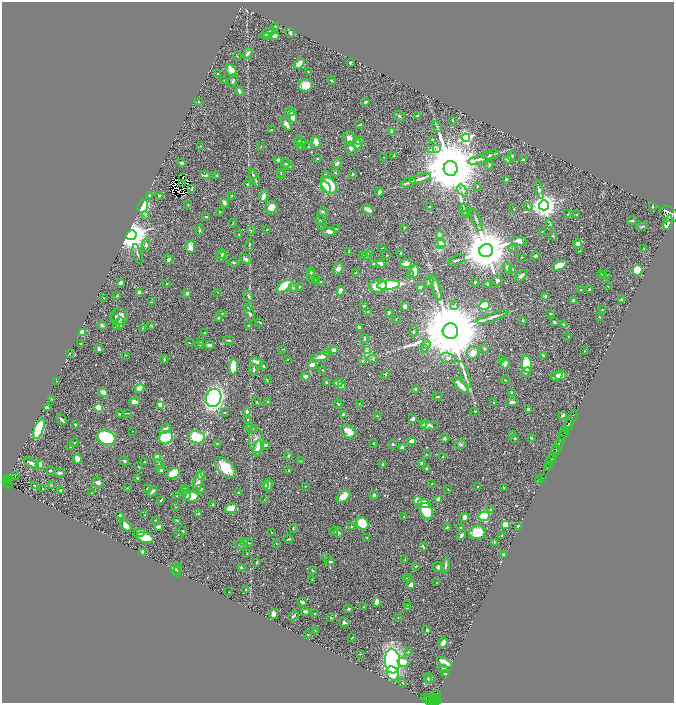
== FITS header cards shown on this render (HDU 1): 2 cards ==
NAXIS1  =                 1344
NAXIS2  =                 1402

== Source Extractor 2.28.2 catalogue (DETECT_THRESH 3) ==
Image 1344 x 1402 px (HDU 1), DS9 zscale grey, zoomed out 1/2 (1 PNG px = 2 x 2 image px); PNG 676 x 705 px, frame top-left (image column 1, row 1402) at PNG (2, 2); each listed source drawn as its Kron ellipse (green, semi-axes under 4 px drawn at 4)
Background 0.634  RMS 0.014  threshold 0.0419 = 3 sigma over >= 5 px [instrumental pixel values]
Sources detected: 593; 28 cannot appear on this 1/2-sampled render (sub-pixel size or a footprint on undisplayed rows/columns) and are neither listed nor drawn; of the other 565, the 500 brightest by FLUX_AUTO listed and drawn (65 fainter detections omitted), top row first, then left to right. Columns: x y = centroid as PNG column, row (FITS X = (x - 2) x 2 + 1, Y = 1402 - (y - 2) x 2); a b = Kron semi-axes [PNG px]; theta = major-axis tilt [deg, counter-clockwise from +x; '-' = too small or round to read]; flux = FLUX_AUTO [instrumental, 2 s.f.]
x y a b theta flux
275 26 3 2 - 1.4
268 33 8 3 26 11
290 33 5 4 - 5.7
274 36 5 3 - 17
267 37 4 3 - 2.4
248 53 6 3 61 9
237 56 4 2 - 1.5
299 63 6 4 43 19
350 63 3 2 - 3.6
231 70 6 5 - 32
308 72 3 2 - 1.3
218 74 3 2 - 2.9
224 80 3 2 - 1.3
332 80 4 2 - 2.9
233 81 7 4 71 5.4
305 85 7 6 - 39
239 91 4 2 - 16
198 101 3 2 - 2.1
366 102 3 2 - 3.8
290 112 5 4 - 14
417 115 2 2 - 4.7
399 116 6 4 -43 4.3
293 117 6 4 -82 24
453 120 2 2 - 2.2
286 124 7 4 -59 13
359 125 4 2 - 2.9
437 126 6 2 -50 3.5
271 130 2 2 - 1.7
392 131 4 3 - 7.8
349 138 7 5 -69 15
466 138 4 4 - 510
433 139 4 3 - 2.3
298 141 6 4 89 7
359 141 4 4 - 4.9
302 142 4 3 - 5.1
316 142 6 4 -78 27
357 144 5 4 - 33
200 146 3 2 - 1.4
261 146 3 2 - 1.2
301 147 3 2 - 9.8
309 147 3 3 - 3.5
351 148 7 5 -77 8.6
436 148 4 2 - 2.9
431 149 3 3 - 3.1
394 155 3 2 - 2.3
490 155 9 3 8 8.3
512 156 5 4 - 3.8
384 157 2 1 - 1.1
481 158 13 3 19 12
317 159 2 2 - 2.3
508 159 4 3 - 12
278 160 3 3 - 5.4
523 160 3 2 - 5.4
181 163 3 2 - 6.4
285 163 4 3 - 5.8
337 163 5 4 - 8.8
288 165 5 3 - 4.7
489 165 5 3 - 3.2
451 169 7 7 - 33000
281 172 3 3 - 1.9
336 173 3 2 - 1.8
326 174 4 4 - 2.9
353 174 2 2 - 4.1
205 175 6 4 -16 4.9
217 175 2 2 - 2.9
253 175 4 3 - 3.2
281 175 4 2 - 2.1
183 177 2 1 - 1.5
254 178 9 3 -64 6.8
420 179 11 3 18 12
506 179 3 3 - 4.5
408 182 8 3 21 5.7
182 184 2 1 - 2.1
248 185 4 3 - 2.9
329 185 10 6 -48 130
477 186 2 2 - 1.7
326 187 6 4 -57 82
192 189 4 1 - 2.3
539 190 9 4 -74 6.1
463 191 7 4 -53 6.7
379 192 4 2 - 10
149 195 3 3 - 2.6
159 195 4 3 - 2.3
232 196 2 2 - 1.3
263 196 6 3 71 16
224 203 5 4 - 9.2
188 204 3 2 - 1.5
544 205 5 5 - 3100
143 206 6 5 - 130
528 206 4 3 - 3.4
271 207 6 6 - 27
430 207 2 2 - 2
652 207 3 2 - 1.8
464 209 6 2 -75 3.3
514 209 2 2 - 1.5
368 210 6 3 -32 24
220 212 4 3 - 3.3
322 212 5 4 - 4.1
465 214 3 2 - 1.6
568 214 3 2 - 1.4
669 214 10 7 -32 4700
145 215 3 3 - 2.3
577 215 3 2 - 3.9
206 217 3 3 - 3.8
476 220 12 2 -66 5.7
632 220 4 3 - 4.4
321 221 6 2 -42 1.9
233 223 4 2 - 1.6
550 223 4 2 - 2.4
668 223 8 4 75 2500
322 226 3 2 - 1.2
642 227 6 3 25 4.1
404 228 3 2 - 2.5
267 229 2 2 - 1.2
336 229 3 2 - 3.6
200 230 5 3 - 4.6
251 230 4 3 - 2.9
542 231 3 2 - 1.4
329 232 6 4 -9 13
439 234 4 3 - 8
131 235 5 4 - 5000
239 235 2 2 - 1.1
553 236 4 2 - 2.1
519 241 8 4 -11 15
442 242 4 3 - 45
578 243 4 4 - 15
440 244 5 4 - 73
146 245 6 3 -90 5.8
250 245 6 2 81 2.1
190 247 6 5 - 22
382 248 3 2 - 1.4
644 248 2 2 - 1.3
513 249 2 2 - 1.1
486 250 7 6 - 15000
579 251 4 2 - 1.7
349 252 3 2 - 2
369 253 4 3 - 4
401 253 3 2 - 8.2
138 254 10 2 -72 4.6
222 254 5 3 - 3.3
387 255 3 2 - 1.3
363 256 3 3 - 2.7
366 256 4 3 - 2.6
535 256 5 3 - 5.1
222 257 5 4 - 6.3
521 257 3 2 - 1.5
246 259 6 4 -38 8.7
169 260 4 2 - 4.8
456 260 9 2 22 4.3
233 262 5 3 - 3
381 263 5 3 - 8.7
373 264 3 3 - 2.9
406 264 6 4 7 15
559 265 8 4 24 40
507 268 6 4 -75 6.5
338 269 6 5 - 13
513 269 3 2 - 1.3
637 270 5 5 - 96
311 272 4 3 - 3.5
415 272 7 4 83 37
355 273 2 1 - 1.3
410 274 3 3 - 3.1
601 274 4 2 - 3.4
603 275 3 3 - 2.6
607 275 2 1 - 1.1
311 276 6 2 89 3
521 276 7 4 42 8.1
315 280 2 2 - 1.6
497 280 5 5 - 5.7
321 281 3 2 - 1.7
429 282 5 4 - 5.2
475 282 2 2 - 5.8
120 283 3 2 - 13
167 283 3 2 - 2
488 284 2 2 - 17
388 285 11 4 6 220
284 286 9 4 34 130
378 286 9 6 6 62
607 286 3 2 - 1.2
299 287 3 2 - 3
420 287 3 3 - 6.4
293 288 4 3 - 4.8
436 288 13 3 -71 11
589 289 2 2 - 2.6
340 290 5 3 - 16
581 290 2 2 - 1.7
218 292 3 2 - 1.1
139 293 3 3 - 18
187 293 3 3 - 6.5
117 296 3 3 - 1.9
248 296 6 3 -62 5.5
546 296 3 2 - 8.2
104 298 2 2 - 1.4
621 299 2 2 - 4
573 300 3 2 - 7.3
151 302 3 2 - 1.4
484 305 5 4 - 58
364 306 3 3 - 2.4
405 306 3 3 - 17
454 306 4 4 - 3.8
248 307 3 3 - 8.7
602 310 2 2 - 1.3
367 312 3 3 - 2.3
222 313 2 2 - 1.6
250 313 8 4 -63 7.3
389 313 3 2 - 3.7
550 314 3 2 - 2.3
115 317 3 2 - 3
119 317 9 8 - 26
493 317 16 3 19 11
599 317 2 2 - 1.6
218 318 3 2 - 3
396 319 3 2 - 1.2
522 320 2 2 - 6.6
260 322 4 2 - 2.2
554 322 3 2 - 6.7
120 323 6 4 -87 6.4
102 325 5 3 - 5.5
151 325 3 2 - 2.4
248 325 3 3 - 2.4
564 325 4 3 - 3.5
116 327 4 3 - 4.2
359 327 2 2 - 7.9
142 328 3 2 - 2
414 331 5 3 - 3.1
450 331 7 7 - 46000
82 332 3 3 - 90
205 333 3 2 - 2.5
568 336 3 2 - 1.6
364 339 5 3 - 2.8
229 340 5 2 - 3.4
201 341 3 3 - 2.6
189 343 3 2 - 1.2
81 344 2 2 - 1.6
200 344 3 3 - 3.2
426 344 4 4 - 5.1
210 345 4 3 - 12
424 348 3 3 - 10
99 349 3 2 - 7.7
283 349 3 2 - 1.4
484 349 3 2 - 2.8
334 350 3 2 - 16
367 351 4 2 - 3.3
585 351 3 2 - 1.5
328 352 4 3 - 2.1
70 353 3 2 - 1.4
473 353 6 6 - 25
125 355 3 2 - 1.2
543 355 3 2 - 2.5
321 357 9 4 13 17
448 358 8 5 -10 9
164 359 4 2 - 2
373 359 5 3 - 3.1
501 359 4 3 - 3.3
288 360 2 2 - 1.6
362 361 4 3 - 2.7
256 362 6 3 -15 18
505 364 5 4 - 19
527 364 9 5 -83 130
312 365 5 4 - 23
234 366 8 4 87 63
263 366 3 2 - 3
254 370 6 3 -86 5.2
323 370 4 3 - 2.3
526 372 5 3 - 4.9
386 375 5 3 - 2.3
465 375 14 3 -71 10
306 376 4 3 - 13
557 376 6 4 30 18
561 376 5 3 - 28
267 380 4 2 - 1.9
505 380 4 2 - 1.7
56 381 3 2 - 1.1
326 382 2 2 - 3.2
338 383 4 3 - 21
341 385 3 3 - 20
461 386 10 3 -46 27
139 388 5 4 - 29
416 389 4 3 - 5.7
103 392 4 3 - 19
512 392 3 2 - 3.4
437 397 4 2 - 2
214 398 9 7 72 980
52 399 3 2 - 1.3
134 402 5 4 - 14
257 402 4 3 - 2.2
268 402 3 2 - 2.1
512 402 6 3 4 10
359 403 2 2 - 1.2
493 403 2 2 - 1.5
338 404 4 2 - 2.7
161 405 4 3 - 38
47 408 4 3 - 5.5
99 408 4 3 - 55
528 410 4 3 - 5.8
247 411 4 3 - 6
475 411 3 2 - 2.5
224 412 3 3 - 1.8
127 413 4 2 - 1.6
119 414 3 2 - 2
343 414 4 3 - 4.7
563 415 3 2 - 5.4
377 416 3 2 - 1.6
413 419 4 3 - 6.9
571 419 10 2 61 980
62 420 6 2 -44 6.1
248 420 2 2 - 5.9
423 424 4 3 - 4.5
75 425 2 2 - 2.9
429 425 8 4 1 6.7
568 425 7 2 66 760
252 428 6 3 -17 3.1
39 429 10 4 69 190
165 429 6 4 37 10
133 431 2 2 - 1.1
349 432 9 6 -42 40
564 433 4 2 - 210
512 434 3 3 - 2
563 436 3 2 - 410
197 437 8 6 -15 130
106 438 10 7 -20 240
166 438 7 6 - 240
444 438 5 4 - 5.4
515 438 2 2 - 2.9
531 438 2 2 - 4.1
256 440 13 7 -85 18
561 440 3 1 - 220
412 441 4 3 - 26
74 443 4 2 - 2.6
374 443 3 2 - 2.5
217 444 4 3 - 2.6
393 444 3 3 - 3
460 444 6 4 0 5.1
559 444 5 2 - 380
265 445 4 3 - 4.4
71 446 4 2 - 1.8
402 447 3 3 - 7.2
258 448 8 4 80 27
556 450 5 2 - 1200
426 454 3 3 - 1.8
553 455 3 2 - 310
288 456 3 2 - 3.7
157 457 3 3 - 41
443 457 2 2 - 2.9
77 459 5 3 - 31
551 459 4 2 - 980
124 461 5 3 - 3.8
301 461 3 2 - 1.4
144 462 2 2 - 1.5
31 463 8 3 -26 9.7
422 463 4 3 - 8.6
40 464 4 3 - 31
159 464 5 3 - 4.1
549 464 2 1 - 130
383 465 4 3 - 4.8
139 467 3 3 - 2
225 467 13 7 -41 55
426 468 3 3 - 4
547 468 3 1 - 100
161 469 4 3 - 13
50 471 2 2 - 4.5
289 471 3 3 - 2.3
60 473 5 2 - 6.7
173 473 7 4 24 91
201 475 5 3 - 20
15 476 2 2 - 3.7
137 478 3 2 - 2.8
543 478 4 1 - 19
8 479 2 1 - 28
7 480 2 1 - 40
539 480 3 2 - 1.6
98 482 6 5 - 13
7 483 2 2 - 48
198 483 10 4 79 13
432 483 2 2 - 1.4
9 484 2 1 - 14
51 485 4 3 - 1.7
268 485 6 3 81 12
34 486 3 2 - 3.2
265 486 3 2 - 4.6
306 486 2 2 - 1.1
477 486 2 2 - 1.4
43 488 2 2 - 2.2
127 488 3 3 - 2
148 488 3 3 - 2.7
185 488 3 2 - 2.6
504 488 3 3 - 1.4
201 489 3 2 - 6.5
448 489 4 2 - 1.1
60 490 2 2 - 3.6
184 490 4 3 - 5
152 491 6 3 46 7.6
238 492 3 3 - 3.2
92 493 3 3 - 3.1
186 495 5 4 - 9
374 495 4 4 - 5.1
177 496 3 3 - 3.3
344 496 8 5 41 41
192 497 7 5 14 78
264 499 2 2 - 1.2
439 499 3 3 - 18
161 500 4 2 - 3
417 500 3 3 - 51
424 503 6 4 -16 42
212 504 3 2 - 1.7
175 507 3 2 - 2.3
231 508 6 4 27 32
491 510 2 2 - 9.2
426 511 8 6 -64 100
198 513 3 3 - 3.6
120 515 3 2 - 2.8
145 515 3 2 - 1.2
484 516 5 4 - 160
404 517 3 2 - 1.5
464 517 4 4 - 13
155 520 2 2 - 1.2
177 521 4 2 - 4.5
362 523 7 5 -42 73
505 525 3 3 - 51
126 526 7 4 -47 22
159 526 4 2 - 11
351 526 2 2 - 1.9
518 526 3 2 - 8.4
447 527 3 2 - 3.9
461 527 3 3 - 2.7
293 528 3 2 - 2.3
183 531 2 2 - 2.7
334 531 4 3 - 6.7
139 532 6 3 22 25
272 532 2 2 - 1.3
477 532 8 7 - 64
339 533 5 4 - 4.2
178 534 2 1 - 1.1
461 535 5 3 - 7.2
502 535 4 2 - 2.2
145 537 9 5 -16 48
367 537 3 2 - 1.7
288 539 4 2 - 3.2
244 541 4 3 - 3.6
248 542 5 3 - 3.1
494 542 3 2 - 1.9
276 544 3 2 - 1.4
240 545 6 3 -26 5.4
423 546 4 2 - 3.6
143 553 3 3 - 20
247 554 2 2 - 1.4
504 555 3 2 - 6.1
326 557 4 3 - 2
405 559 4 2 - 2.3
330 561 4 3 - 5.5
257 562 3 2 - 2.7
416 566 3 3 - 2.6
445 566 7 3 76 6.1
241 567 2 2 - 4.8
438 567 5 5 - 6.8
175 570 5 4 - 3.8
178 570 7 3 80 3.4
313 570 3 2 - 2.9
409 577 4 3 - 2.6
406 579 3 2 - 7.6
312 580 3 3 - 2
436 583 3 2 - 1.3
411 585 4 3 - 18
245 589 2 2 - 2
229 592 2 1 - 1.4
302 602 4 2 - 8.4
377 602 4 3 - 34
408 604 3 2 - 1.9
364 607 2 2 - 1.2
407 607 4 2 - 2.9
349 609 4 3 - 4.9
305 611 4 2 - 6.2
273 614 5 3 - 18
314 614 2 2 - 2.2
294 616 6 2 41 3.7
398 617 3 2 - 1.5
331 618 2 2 - 2.9
344 622 5 5 - 5.2
427 630 3 2 - 3.6
315 631 2 2 - 1.1
308 634 3 2 - 1.7
352 638 2 2 - 1.6
443 643 5 3 - 25
408 652 3 3 - 2.4
360 654 3 2 - 1.1
392 661 12 7 -86 740
403 662 6 4 -19 38
445 663 8 3 -30 69
443 669 3 3 - 11
393 674 8 5 -60 59
445 674 3 3 - 5.6
429 678 6 2 -27 2.3
428 679 5 3 - 2.6
403 683 3 2 - 1.6
436 694 4 2 - 130
429 697 4 1 - 81
433 697 2 1 - 35
435 697 2 2 - 98
431 699 10 1 -12 160
431 701 8 2 -18 510
At the frame edge (FLAGS 8, measured only in part): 1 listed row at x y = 669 214
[65 fainter detections neither listed nor drawn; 28 sub-pixel or undisplayed-footprint detections neither listed nor drawn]